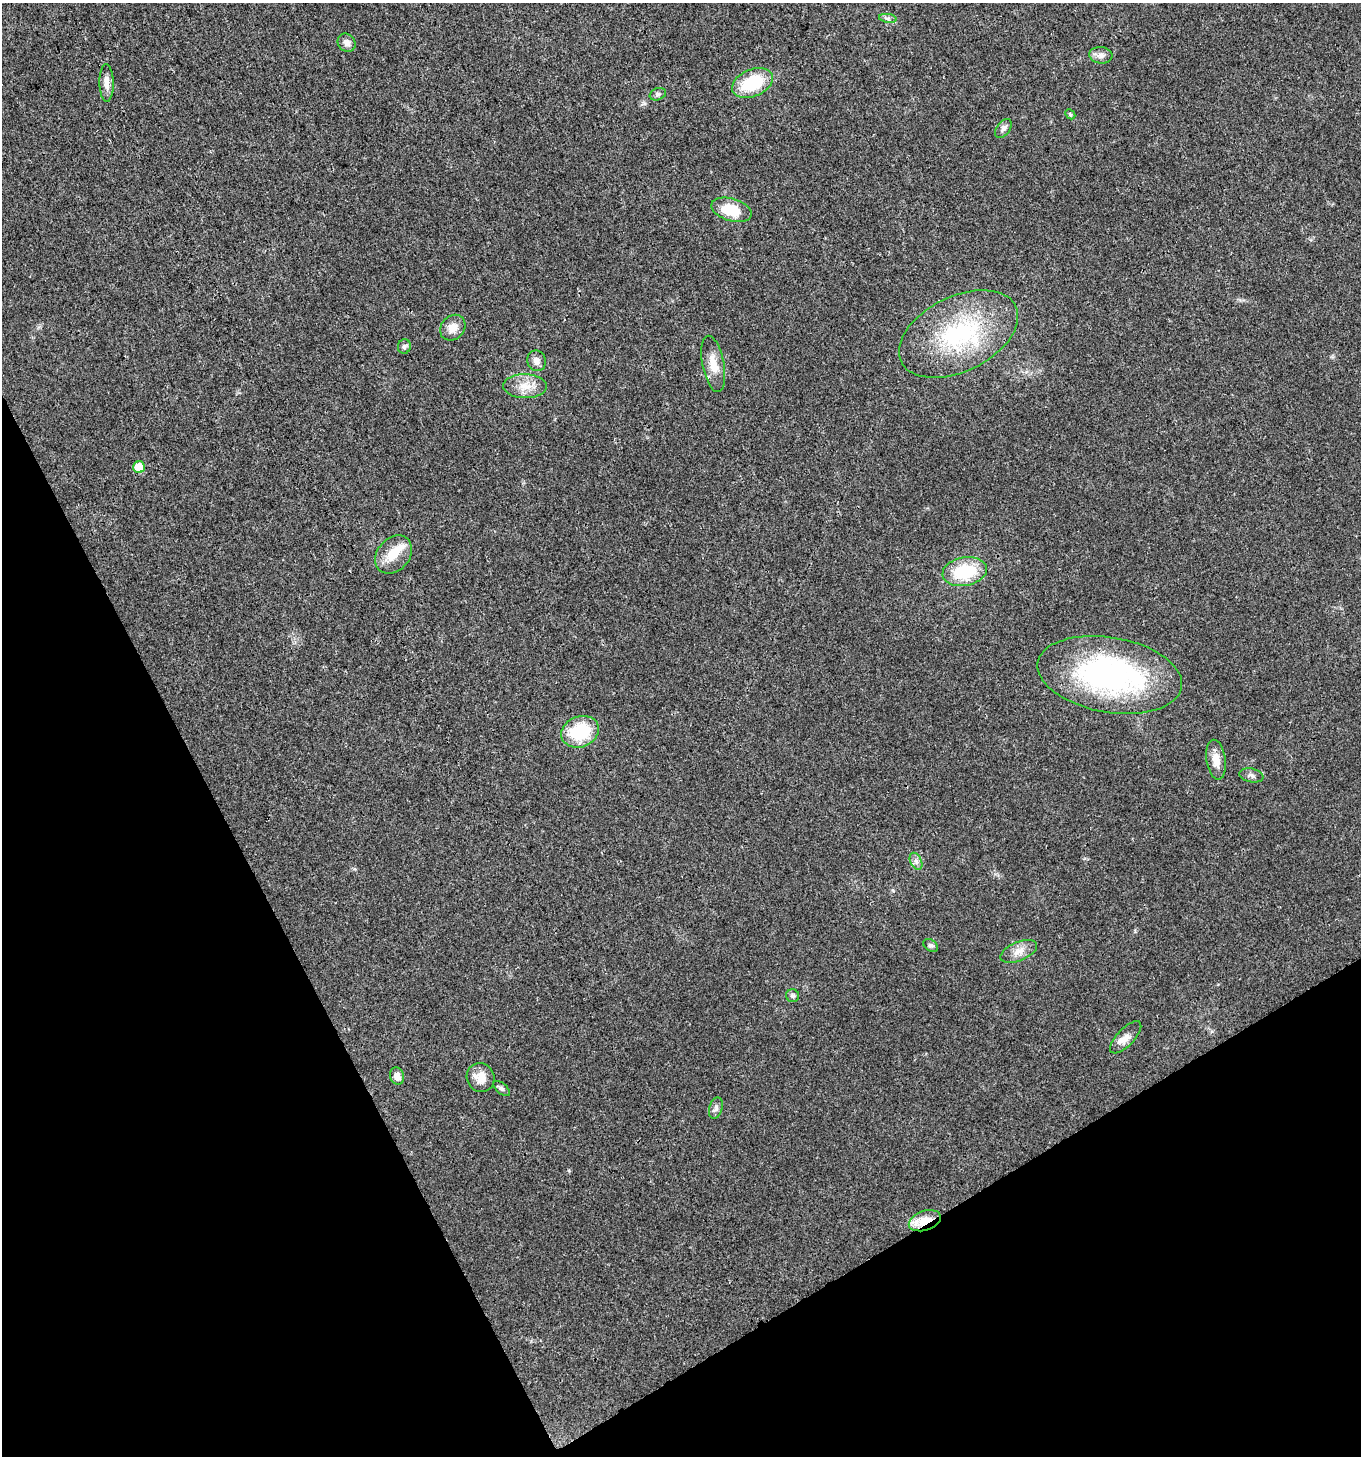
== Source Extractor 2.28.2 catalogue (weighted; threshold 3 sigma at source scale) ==
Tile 14 of 4 x 4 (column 2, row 4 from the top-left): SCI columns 1532-2890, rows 6-1459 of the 5721 x 5829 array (HDU 1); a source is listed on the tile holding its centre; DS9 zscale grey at full resolution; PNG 1363 x 1458 px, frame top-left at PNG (2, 3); each listed source drawn as its Kron ellipse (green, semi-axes under 4 px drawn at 4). Shown black and unused: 25% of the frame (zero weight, under 3 of 4 exposures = <1% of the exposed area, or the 3 px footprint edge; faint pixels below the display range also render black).
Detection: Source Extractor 2.28.2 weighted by HDU 2 'WHT'; one run over the whole footprint, this tile lists its part. Background 0.0181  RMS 0.0028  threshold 0.0127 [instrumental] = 3 sigma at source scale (4.5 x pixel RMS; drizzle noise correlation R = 1.50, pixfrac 1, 0.0396/0.0396 arcsec/px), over >= 5 px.
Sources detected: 33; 1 inside a brighter listed object's ellipse — not listed separately; the other 32 listed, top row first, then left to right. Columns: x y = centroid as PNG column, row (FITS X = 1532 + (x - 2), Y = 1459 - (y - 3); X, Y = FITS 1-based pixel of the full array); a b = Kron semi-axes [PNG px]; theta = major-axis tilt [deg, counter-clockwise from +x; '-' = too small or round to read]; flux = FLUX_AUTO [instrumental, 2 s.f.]
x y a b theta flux
888 18 9 4 -9 0.73
347 43 10 8 -48 1.5
1101 55 11 8 -5 1.5
106 83 18 7 -89 2.2
752 83 21 13 22 14
658 94 8 6 20 0.69
1070 114 5 4 - 0.37
1003 128 11 6 54 1
731 210 21 11 -17 8.1
453 328 14 11 46 2.8
958 334 64 37 26 34
404 346 7 6 - 0.66
536 361 10 9 - 1.6
713 364 28 10 -79 4.4
525 386 22 12 -1 4.3
139 467 6 6 - 6.6
393 555 21 16 49 5.8
965 572 22 14 10 14
1110 675 73 37 -10 63
580 732 19 15 21 14
1216 760 20 9 -82 3.4
1251 775 12 7 -11 1
916 861 9 5 -65 0.97
931 945 8 5 -37 0.62
1019 951 19 9 22 2.7
793 996 6 6 - 0.76
1126 1037 20 8 46 2.6
397 1076 9 7 -72 1.8
481 1077 15 13 -58 3.7
502 1088 10 5 -41 0.66
716 1108 11 6 74 0.99
925 1221 16 9 19 5.4
Overlapping masked pixels (flux is a lower limit): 1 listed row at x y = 925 1221